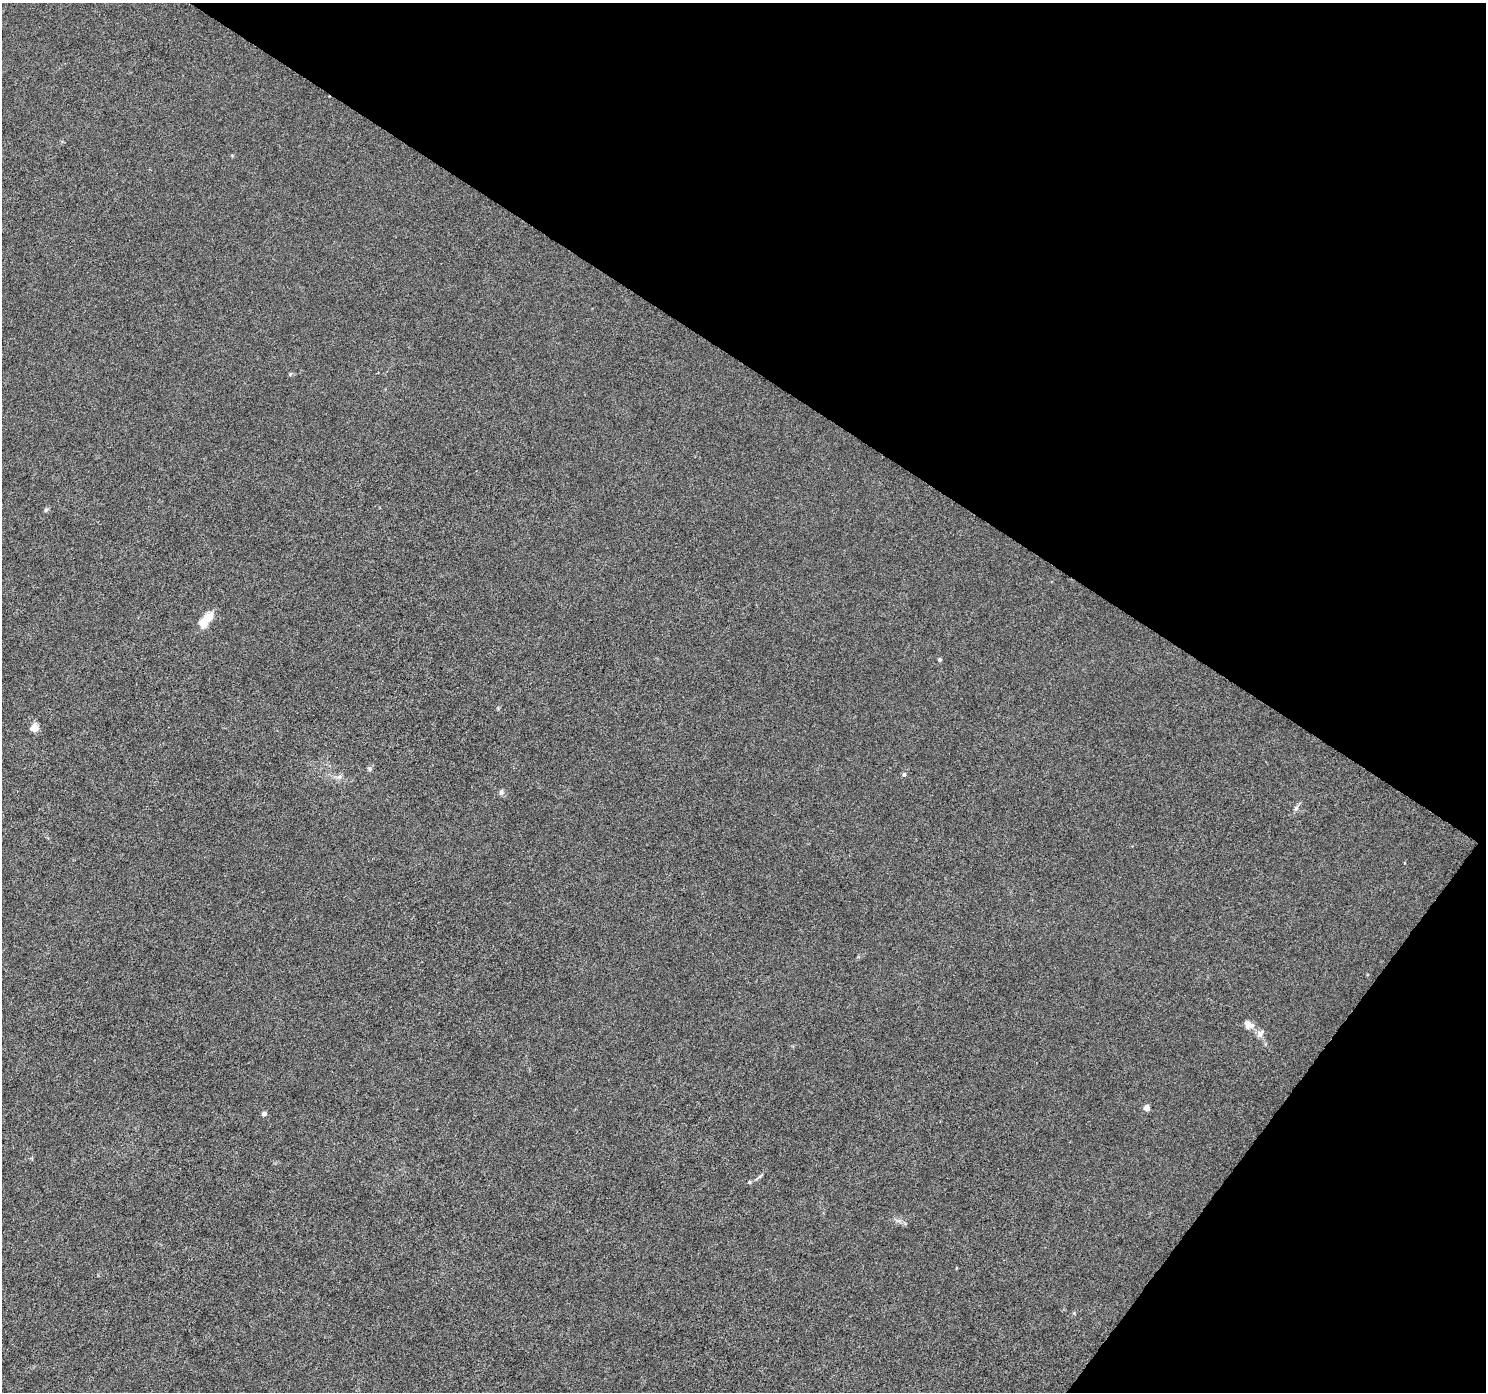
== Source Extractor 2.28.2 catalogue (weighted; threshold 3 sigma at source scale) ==
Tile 8 of 4 x 4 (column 4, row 2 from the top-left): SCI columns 4453-5936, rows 2967-4356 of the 5947 x 5998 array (HDU 1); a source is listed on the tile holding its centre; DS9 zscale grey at full resolution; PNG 1488 x 1394 px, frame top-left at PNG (2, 3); no overlay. Shown black and unused: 32% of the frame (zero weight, under 5 of 9 exposures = <1% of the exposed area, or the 3 px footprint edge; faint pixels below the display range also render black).
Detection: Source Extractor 2.28.2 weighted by HDU 2 'WHT'; one run over the whole footprint, this tile lists its part. Background 8.71e-04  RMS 0.0014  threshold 0.0059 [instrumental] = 3 sigma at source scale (4.09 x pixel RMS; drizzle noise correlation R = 1.36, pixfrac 0.8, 0.0396/0.0396 arcsec/px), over >= 5 px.
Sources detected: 17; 1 inside a brighter object's white glare — not listed; the other 16 listed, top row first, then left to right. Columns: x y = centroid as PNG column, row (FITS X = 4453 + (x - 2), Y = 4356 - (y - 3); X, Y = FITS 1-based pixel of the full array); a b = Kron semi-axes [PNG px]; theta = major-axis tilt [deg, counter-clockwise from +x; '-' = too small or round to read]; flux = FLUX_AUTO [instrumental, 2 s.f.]
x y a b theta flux
290 374 5 4 - 0.16
46 510 6 5 - 0.24
204 623 11 7 79 2
939 659 4 4 - 0.25
34 727 5 5 - 3.4
369 768 7 5 -89 0.27
904 774 5 5 - 0.32
339 777 7 4 19 0.31
501 792 8 6 86 0.38
1296 808 10 5 66 0.4
1404 863 4 3 - 0.084
1248 1024 13 9 -36 1.1
1260 1034 11 8 59 0.67
1146 1107 5 4 - 1.3
264 1114 6 4 11 0.39
758 1177 13 3 35 0.37